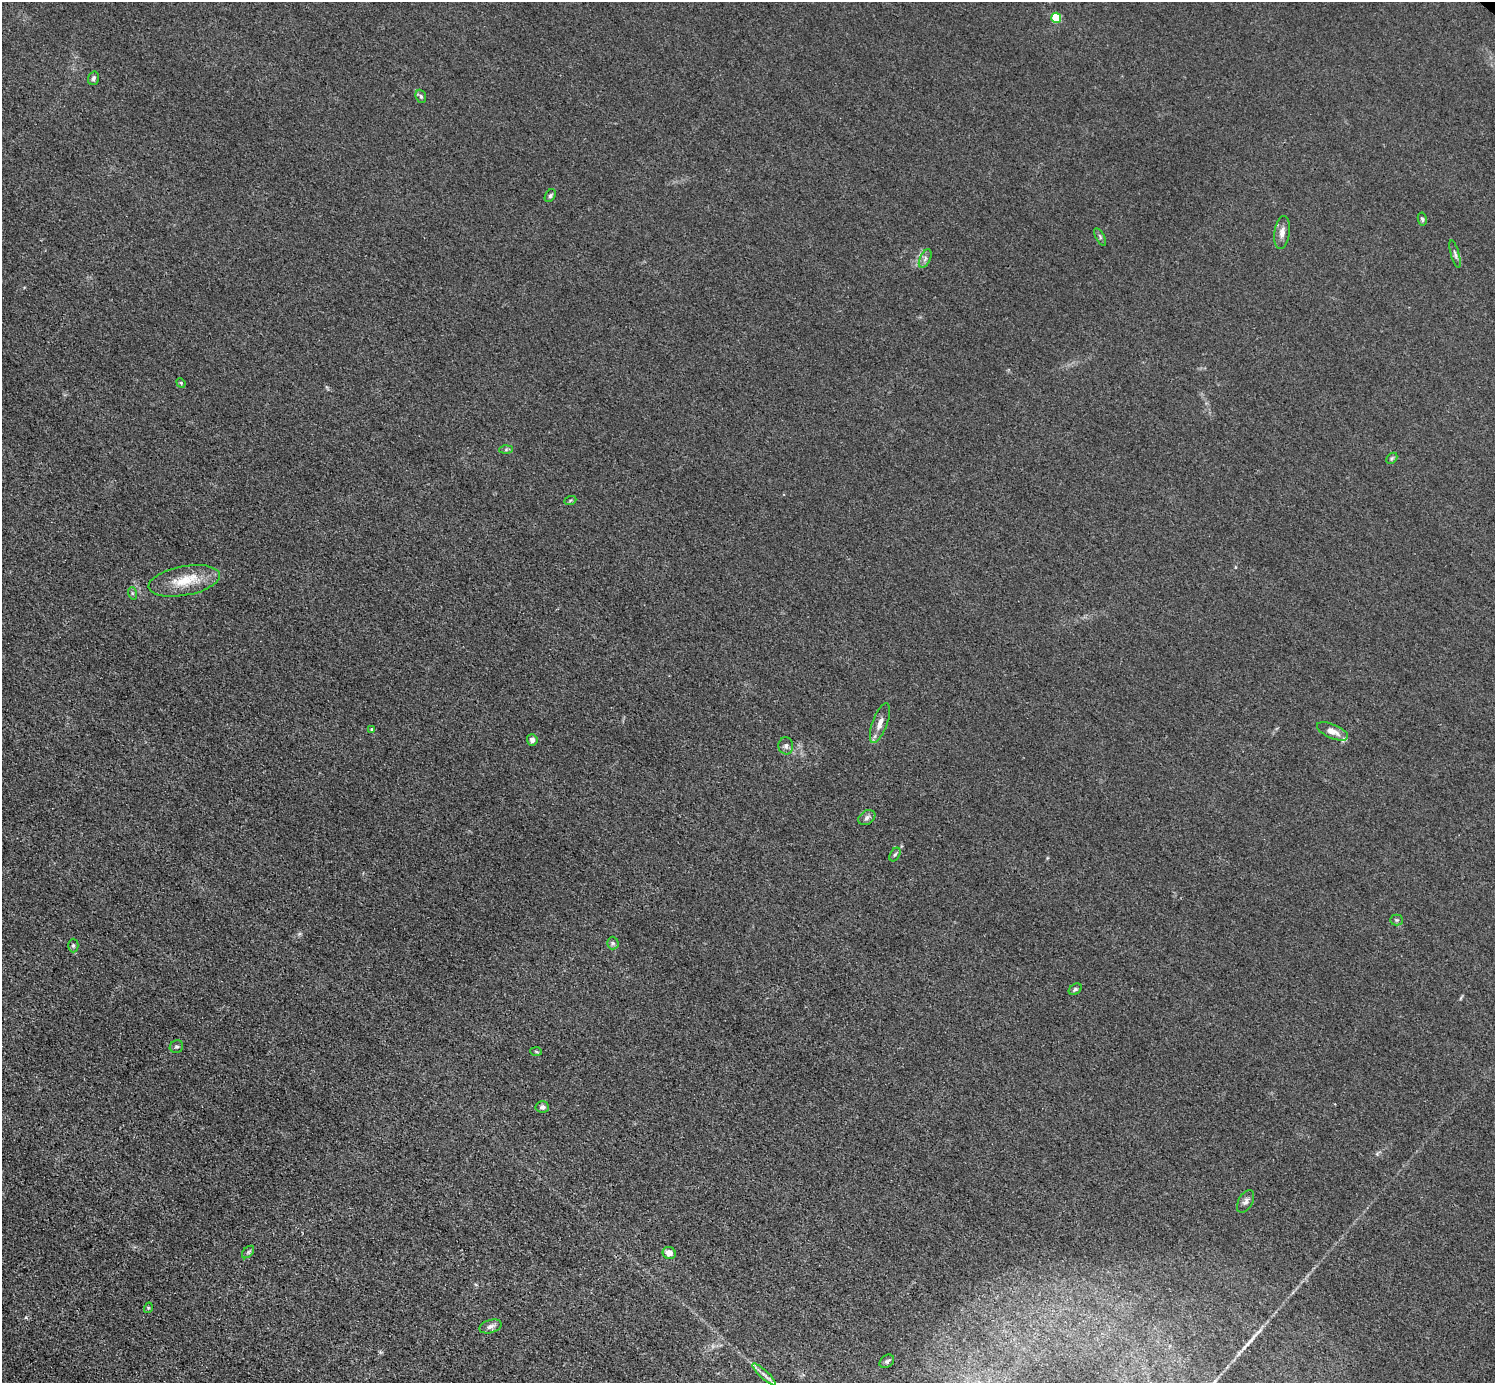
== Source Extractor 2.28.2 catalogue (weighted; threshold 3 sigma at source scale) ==
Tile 7 of 4 x 4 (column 3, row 2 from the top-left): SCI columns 2987-4479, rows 3060-4440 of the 5974 x 5976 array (HDU 1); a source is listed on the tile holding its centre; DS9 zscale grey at full resolution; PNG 1497 x 1385 px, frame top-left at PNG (2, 2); each listed source drawn as its Kron ellipse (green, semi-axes under 4 px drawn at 4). Shown black and unused: <1% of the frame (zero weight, under 3 of 4 exposures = <1% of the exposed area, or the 3 px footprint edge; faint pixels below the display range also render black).
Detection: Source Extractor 2.28.2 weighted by HDU 2 'WHT'; one run over the whole footprint, this tile lists its part. Background 0.016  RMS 0.0044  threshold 0.0197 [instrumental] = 3 sigma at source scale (4.5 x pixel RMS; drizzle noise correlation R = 1.50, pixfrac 1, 0.05/0.05 arcsec/px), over >= 5 px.
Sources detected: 37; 1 inside a brighter listed object's ellipse — not listed separately; the other 36 listed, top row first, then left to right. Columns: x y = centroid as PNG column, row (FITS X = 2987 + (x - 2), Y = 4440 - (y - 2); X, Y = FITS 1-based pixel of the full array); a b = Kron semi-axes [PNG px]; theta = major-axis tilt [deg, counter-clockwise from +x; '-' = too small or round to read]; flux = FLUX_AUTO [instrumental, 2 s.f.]
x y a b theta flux
1056 18 5 5 - 19
93 78 7 5 73 1.1
421 96 7 5 -68 0.78
550 196 7 5 59 0.85
1422 219 7 4 -80 0.7
1282 232 16 7 82 3.1
1100 237 9 4 -62 0.8
1455 254 14 4 -74 1.3
925 259 10 5 64 1.4
181 383 5 4 - 0.49
506 450 6 4 2 0.71
1392 458 6 4 44 0.72
570 501 6 4 21 0.62
184 581 36 14 10 13
132 593 6 4 -72 0.63
880 723 21 7 69 4
372 729 4 3 - 0.62
1332 731 16 7 -23 4.1
532 740 6 5 - 2.1
786 746 8 7 - 1.4
867 818 9 6 34 1.5
895 855 7 4 61 0.77
1397 920 6 5 - 0.74
613 943 6 6 - 0.92
73 946 7 5 -89 0.8
1075 989 7 5 36 0.92
176 1047 7 6 - 0.98
536 1051 6 4 -4 0.58
542 1107 7 6 - 1.2
1246 1201 12 7 60 1.7
248 1252 7 4 45 0.83
669 1253 6 6 - 3.4
148 1308 5 3 - 0.47
490 1326 11 6 17 2
887 1361 8 6 36 1
764 1374 15 3 -42 2.1